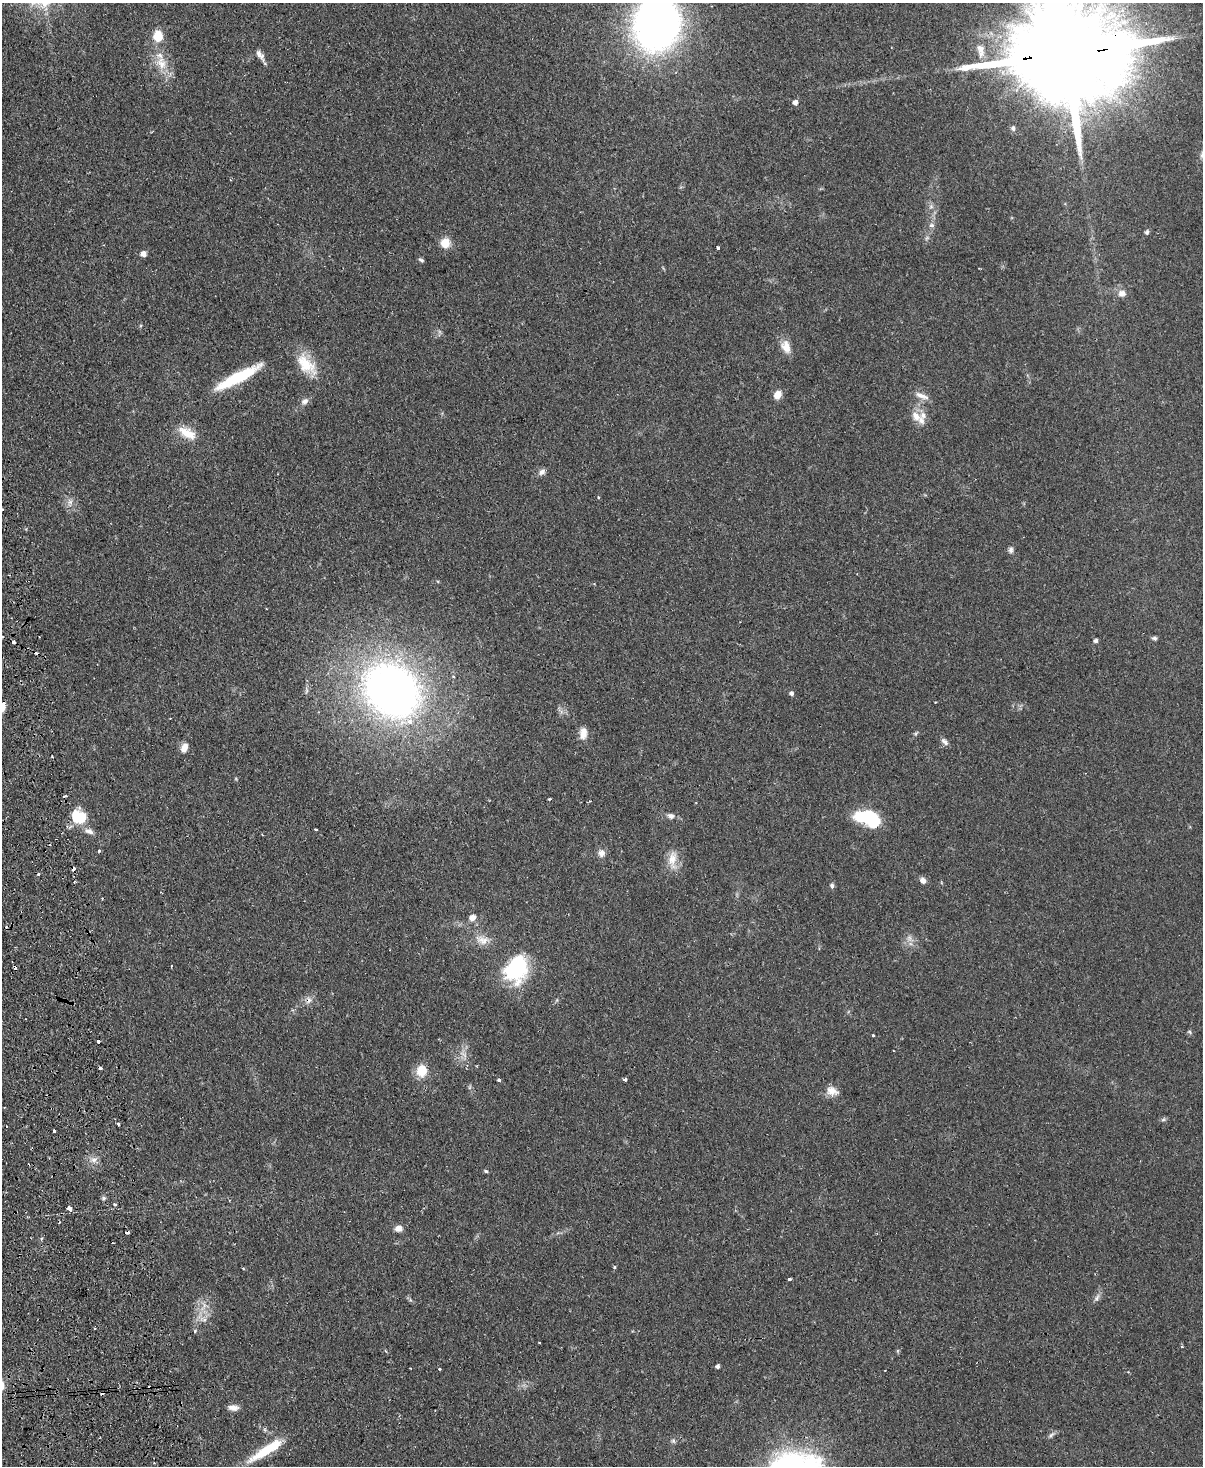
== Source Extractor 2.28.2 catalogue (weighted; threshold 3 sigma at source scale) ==
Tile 7 of 4 x 3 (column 3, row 2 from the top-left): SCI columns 2460-3660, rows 1728-3191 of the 4919 x 4807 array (HDU 1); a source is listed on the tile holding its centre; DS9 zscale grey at full resolution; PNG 1205 x 1468 px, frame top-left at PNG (2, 3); no overlay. Shown black and unused: <1% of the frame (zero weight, under 2 of 3 exposures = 3% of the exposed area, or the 3 px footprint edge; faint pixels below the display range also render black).
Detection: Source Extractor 2.28.2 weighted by HDU 2 'WHT'; one run over the whole footprint, this tile lists its part. Background 0.102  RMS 0.0067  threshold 0.03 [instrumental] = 3 sigma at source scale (4.5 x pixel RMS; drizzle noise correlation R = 1.50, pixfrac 1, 0.05/0.05 arcsec/px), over >= 5 px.
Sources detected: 107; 1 too faint to see at this stretch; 1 inside a brighter object's white glare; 16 cosmic-ray / hot-pixel residue — not listed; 3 inside a brighter listed object's ellipse — not listed separately; the other 86 listed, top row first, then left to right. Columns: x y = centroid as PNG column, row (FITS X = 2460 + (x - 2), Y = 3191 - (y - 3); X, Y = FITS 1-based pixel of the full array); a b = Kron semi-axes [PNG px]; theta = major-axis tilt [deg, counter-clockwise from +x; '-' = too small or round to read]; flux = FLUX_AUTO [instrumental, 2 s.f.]
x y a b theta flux
657 24 35 29 78 430
158 36 10 9 - 13
1064 54 51 23 5 28000
260 55 15 7 -52 4
161 63 19 13 -75 12
795 102 5 5 - 3.7
1013 128 5 5 - 1.8
931 206 6 5 - 1.7
932 225 7 6 - 1.9
1147 232 7 5 63 1.5
445 243 8 8 - 11
718 248 3 3 - 6.1
143 254 5 5 - 4.5
421 260 7 4 -24 1.2
1122 293 10 8 11 4.1
786 347 18 11 -69 7.2
306 364 33 17 -47 19
238 377 53 10 28 37
778 395 8 7 - 7.3
922 396 21 6 -21 4.5
305 401 10 8 34 3
916 416 16 11 -52 6.9
187 433 26 12 -28 12
542 472 10 7 36 2.6
598 497 3 3 - 1.1
70 502 7 7 - 2.5
1011 550 9 6 -87 1.9
1154 638 7 5 -8 1.3
1096 641 4 4 - 1.9
392 690 47 39 -40 410
791 693 5 5 - 1.9
935 702 3 2 - 0.64
2 708 10 7 58 3.8
583 733 15 9 84 5.6
945 742 12 6 -45 2.3
184 748 13 9 72 4.4
52 756 2 2 - 0.67
550 799 3 3 - 0.7
77 816 17 11 -88 19
671 816 8 7 - 2.5
868 817 24 13 -16 40
316 829 3 3 - 1.9
89 831 13 7 -17 3.5
262 834 3 3 - 0.56
99 851 3 3 - 1
601 853 10 9 - 3.6
672 859 27 11 88 9.2
923 880 8 7 - 2.9
832 886 6 5 - 1.6
472 918 9 7 33 3.8
482 940 21 11 -19 7.7
171 966 3 2 - 0.4
15 967 4 3 - 3.2
516 968 26 20 68 59
309 1000 10 8 63 3.3
1190 1032 7 3 -43 0.87
873 1035 3 3 - 0.87
99 1042 3 3 - 2.1
464 1054 12 4 -42 2.5
422 1071 12 10 84 13
624 1079 4 3 - 1.7
499 1080 3 3 - 2.5
832 1091 16 11 -21 5.9
1163 1119 7 5 30 1.2
118 1123 3 3 - 1.8
54 1131 3 3 - 2.8
94 1160 10 7 3 3.3
486 1171 4 3 - 1.4
104 1198 6 5 - 1.2
115 1204 3 3 - 2.8
69 1208 3 3 - 24
399 1228 9 7 21 4.1
614 1267 5 3 - 0.82
243 1269 4 3 - 0.68
789 1279 4 3 - 6.1
1097 1298 9 5 63 2.2
203 1319 13 6 -22 3.4
195 1331 4 4 - 0.69
539 1342 3 3 - 0.8
1182 1346 3 3 - 0.72
717 1366 4 4 - 1.9
439 1369 3 3 - 1
233 1408 13 7 -3 3.8
1051 1435 12 4 45 1.7
673 1441 7 6 - 1.4
266 1450 48 10 32 22
Overlapping masked pixels (flux is a lower limit): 3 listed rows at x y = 1064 54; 15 967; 309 1000
Isophote crosses this tile's border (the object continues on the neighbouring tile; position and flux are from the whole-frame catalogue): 3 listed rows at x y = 657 24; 1064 54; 2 708